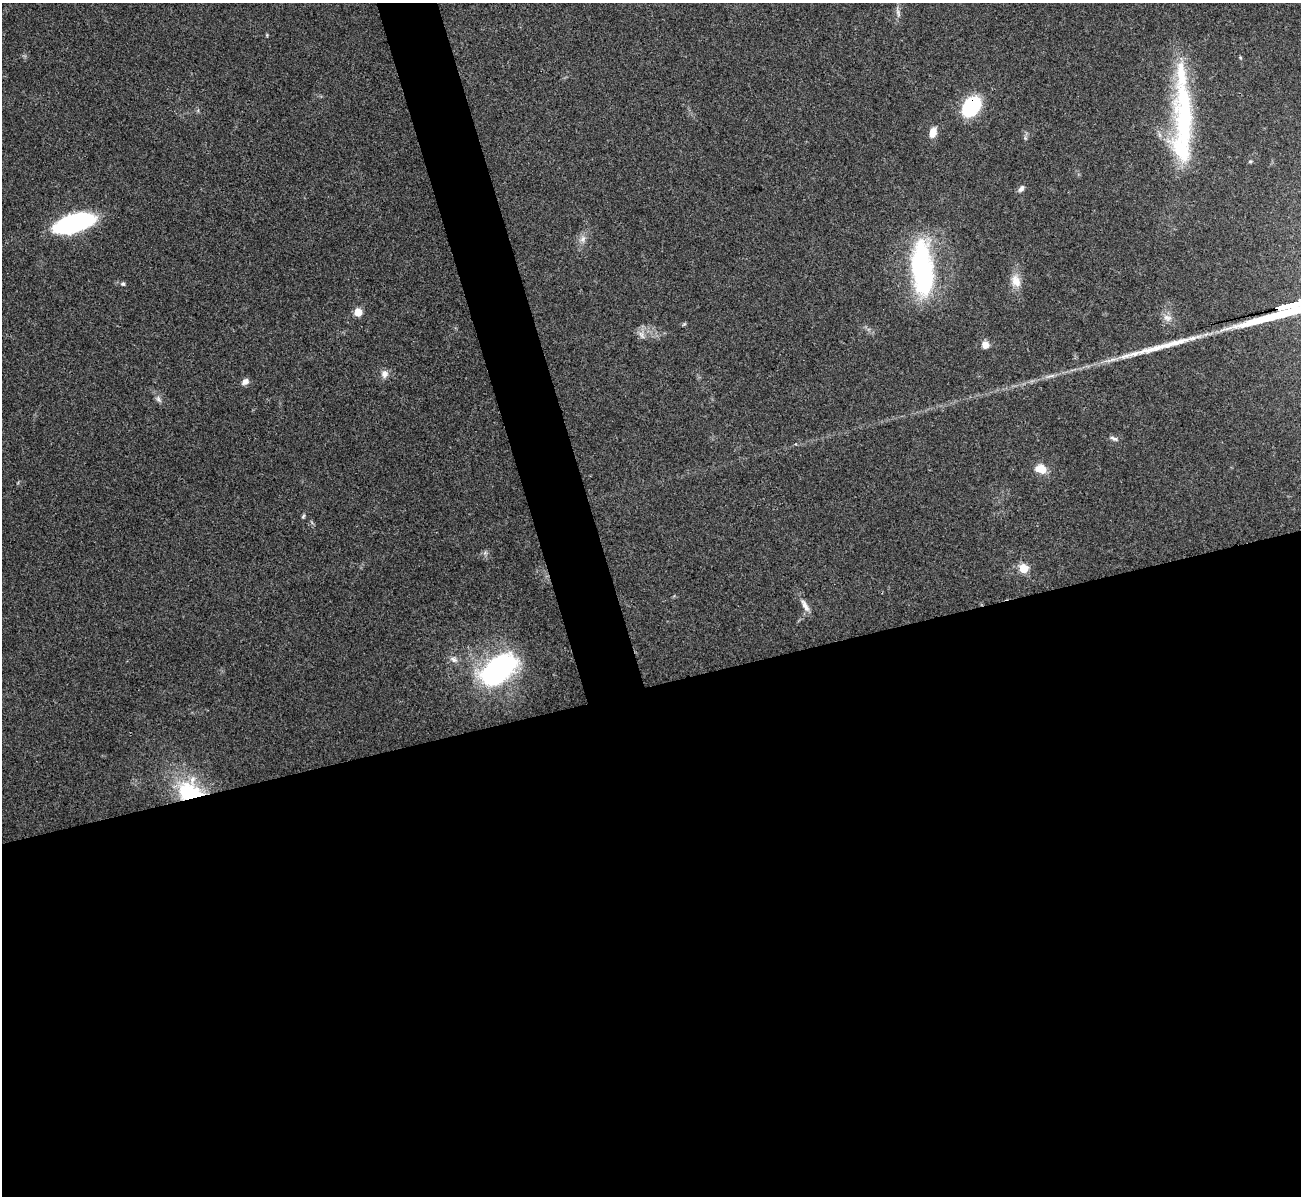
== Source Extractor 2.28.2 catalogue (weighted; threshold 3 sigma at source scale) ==
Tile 15 of 4 x 4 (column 3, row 4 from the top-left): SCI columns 2600-3898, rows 143-1336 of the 5199 x 5182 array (HDU 1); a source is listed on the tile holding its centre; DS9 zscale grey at full resolution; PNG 1303 x 1198 px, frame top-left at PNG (2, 3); no overlay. Shown black and unused: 45% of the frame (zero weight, under 3 of 4 exposures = <1% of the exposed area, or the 3 px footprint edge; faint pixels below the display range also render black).
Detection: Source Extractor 2.28.2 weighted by HDU 2 'WHT'; one run over the whole footprint, this tile lists its part. Background 0.0812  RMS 0.0058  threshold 0.0263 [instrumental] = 3 sigma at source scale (4.5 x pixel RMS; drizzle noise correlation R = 1.50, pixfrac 1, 0.05/0.05 arcsec/px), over >= 5 px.
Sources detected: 30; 1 long thin detection or spike segment (spike, bleed or trail) — not listed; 3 inside a brighter listed object's ellipse — not listed separately; the other 26 listed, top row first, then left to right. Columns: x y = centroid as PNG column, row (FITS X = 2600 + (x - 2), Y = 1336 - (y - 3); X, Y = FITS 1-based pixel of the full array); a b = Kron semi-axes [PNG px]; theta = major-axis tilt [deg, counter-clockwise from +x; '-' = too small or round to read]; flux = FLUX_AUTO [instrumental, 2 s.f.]
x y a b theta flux
898 13 13 5 -72 2.1
971 106 19 13 52 44
1184 116 88 24 -88 81
933 133 10 7 71 6.8
1250 161 6 4 1 0.69
1021 189 9 6 50 2.1
73 223 34 14 16 100
583 239 10 8 71 3.1
922 268 52 19 -86 110
1016 281 18 12 -71 7
123 284 6 5 - 1.1
1288 306 17 3 14 2800
358 312 5 5 - 19
641 334 12 5 -59 2.5
985 345 9 9 - 3.9
384 374 10 8 -71 3.6
245 382 9 7 34 2.9
158 399 10 6 -56 2
1114 439 13 5 -21 1.9
1042 469 9 6 -13 14
303 516 6 4 67 0.83
1023 568 5 5 - 27
805 606 21 7 -62 4.1
453 659 11 7 -26 2.9
498 670 34 19 39 120
189 792 34 24 -11 43
Overlapping masked pixels (flux is a lower limit): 3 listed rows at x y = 971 106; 1288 306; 189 792
Isophote crosses this tile's border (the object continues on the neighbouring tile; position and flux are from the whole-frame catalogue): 1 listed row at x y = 1288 306